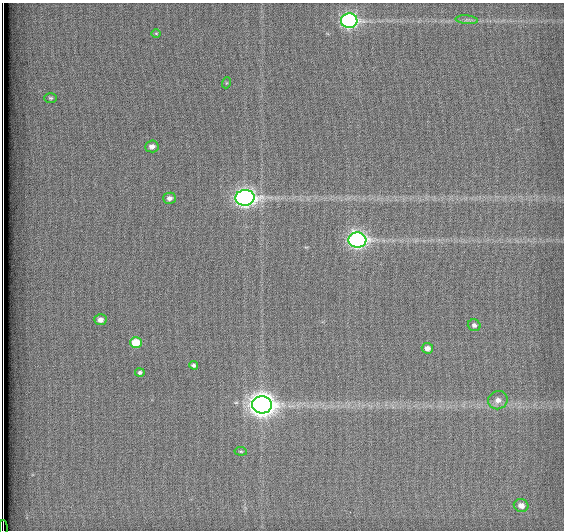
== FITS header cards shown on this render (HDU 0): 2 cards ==
NAXIS1  =                  562          / # of pixels in <axis direction>
NAXIS2  =                  528          / # of pixels in <axis direction>

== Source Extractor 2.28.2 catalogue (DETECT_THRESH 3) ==
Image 562 x 528 px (HDU 0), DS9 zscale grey, 1 PNG px = 1 image px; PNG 566 x 532 px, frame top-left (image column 1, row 528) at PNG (2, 3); each listed source drawn as its Kron ellipse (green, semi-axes under 4 px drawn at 4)
Background 1800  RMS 4.8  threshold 14.5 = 3 sigma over >= 5 px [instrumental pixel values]
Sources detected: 20; all 20 listed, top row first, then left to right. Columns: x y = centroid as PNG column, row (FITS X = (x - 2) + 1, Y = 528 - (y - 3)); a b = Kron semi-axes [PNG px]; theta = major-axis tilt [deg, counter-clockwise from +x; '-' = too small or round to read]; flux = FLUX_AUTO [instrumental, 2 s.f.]
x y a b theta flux
467 20 11 4 -4 1100
349 21 8 7 - 90000
156 33 5 3 - 280
226 83 5 3 - 290
50 98 6 5 - 560
152 146 7 6 - 1700
169 198 6 5 - 1400
245 198 9 8 - 160000
357 240 9 8 - 120000
100 320 6 5 - 1900
474 325 6 5 - 1200
136 342 6 5 - 7700
427 348 5 5 - 2000
194 365 4 4 - 840
140 372 4 4 - 750
498 400 10 9 - 2400
262 405 10 8 -6 350000
241 451 6 4 -7 470
521 505 7 6 - 2400
3 528 8 2 -90 2000
At the frame edge (FLAGS 8, measured only in part): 1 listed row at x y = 3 528